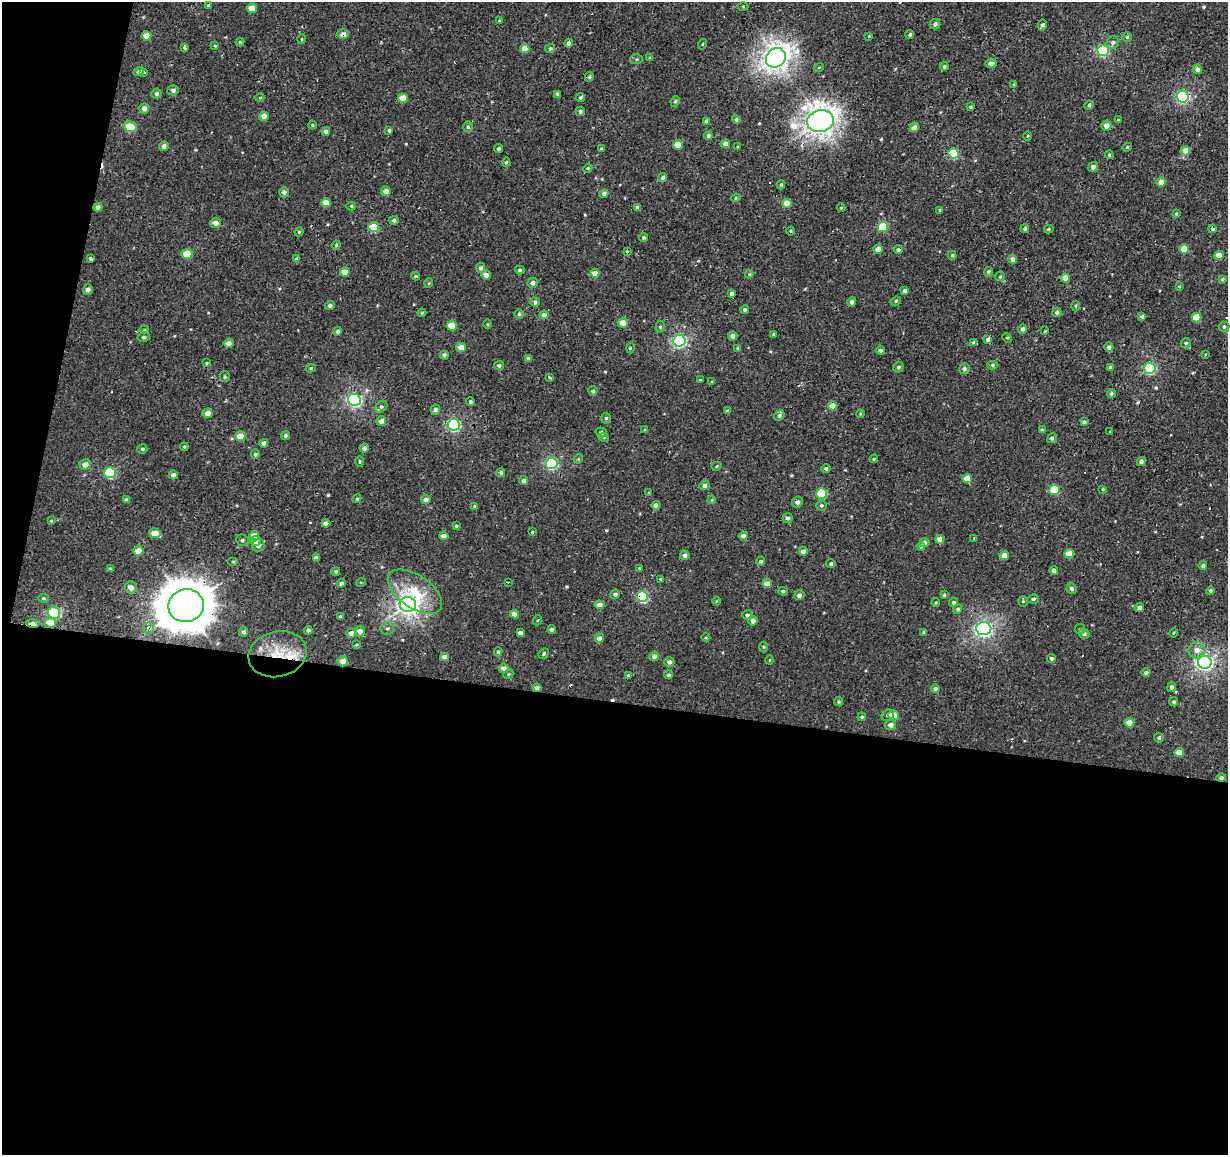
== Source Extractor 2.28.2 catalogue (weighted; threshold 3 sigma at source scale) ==
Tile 13 of 4 x 4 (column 1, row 4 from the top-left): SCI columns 4-1229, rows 282-1434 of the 4908 x 5112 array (HDU 1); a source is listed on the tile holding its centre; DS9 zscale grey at full resolution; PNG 1230 x 1157 px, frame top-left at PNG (2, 2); each listed source drawn as its Kron ellipse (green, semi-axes under 4 px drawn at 4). Shown black and unused: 42% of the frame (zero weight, under 2 of 3 exposures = <1% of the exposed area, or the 3 px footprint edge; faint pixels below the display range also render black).
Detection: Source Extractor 2.28.2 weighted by HDU 2 'WHT'; one run over the whole footprint, this tile lists its part. Background 0.00309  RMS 0.0034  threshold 0.0154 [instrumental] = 3 sigma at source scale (4.5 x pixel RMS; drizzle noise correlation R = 1.50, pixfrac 1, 0.0396/0.0396 arcsec/px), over >= 5 px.
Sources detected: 348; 9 cosmic-ray / hot-pixel residue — neither listed nor drawn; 2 inside a brighter listed object's ellipse — not listed separately; the other 337 listed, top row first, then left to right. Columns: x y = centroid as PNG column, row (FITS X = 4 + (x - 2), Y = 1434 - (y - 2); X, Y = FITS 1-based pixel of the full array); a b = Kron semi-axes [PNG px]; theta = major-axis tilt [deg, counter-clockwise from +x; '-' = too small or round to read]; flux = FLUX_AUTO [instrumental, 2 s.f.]
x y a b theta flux
209 5 4 4 - 0.74
743 6 5 3 - 0.32
252 8 5 4 - 4.8
499 20 4 3 - 0.32
935 24 5 5 - 0.95
1042 25 5 4 - 0.92
343 34 6 5 - 1.9
910 35 4 4 - 0.59
146 36 5 4 - 4.8
869 36 4 3 - 0.26
1127 37 5 5 - 0.51
302 39 5 3 - 0.29
240 42 4 4 - 0.38
1113 42 6 6 - 1.1
569 43 4 4 - 1
703 44 5 3 - 0.32
215 46 4 3 - 0.28
185 48 3 3 - 0.88
525 49 4 4 - 4.1
550 49 5 4 - 0.72
1103 50 5 5 - 37
650 58 4 4 - 0.49
776 58 10 9 - 260
637 59 6 5 - 0.59
991 63 5 5 - 1.5
944 66 5 4 - 0.58
819 67 5 3 - 0.29
1197 69 5 4 - 1.3
139 72 5 4 - 1.2
144 72 3 3 - 1.2
589 77 5 3 - 0.45
1014 84 4 3 - 0.52
173 90 5 5 - 0.93
156 94 5 5 - 0.82
558 94 3 3 - 0.82
260 97 4 3 - 0.32
1183 97 6 6 - 47
403 98 5 4 - 5.4
580 98 4 3 - 0.59
675 101 5 4 - 0.55
1089 105 5 4 - 0.76
971 107 4 3 - 0.54
144 109 5 5 - 1.8
580 111 5 4 - 0.67
264 116 4 4 - 2.8
736 119 4 4 - 0.72
1118 120 3 3 - 0.31
707 121 4 4 - 1.1
820 121 13 11 14 310
312 125 4 3 - 0.39
1107 125 5 5 - 2.6
130 127 6 5 - 11
468 127 5 5 - 0.59
914 128 4 4 - 2.6
389 130 4 4 - 0.55
326 131 4 4 - 1.5
708 136 4 4 - 0.93
1028 136 5 3 - 0.35
725 144 4 4 - 2.1
678 145 5 4 - 5.3
164 146 5 4 - 1.4
738 147 4 2 - 0.29
1127 147 5 4 - 0.37
499 149 4 4 - 0.68
601 149 4 3 - 0.56
1185 151 5 4 - 3.2
953 153 5 5 - 15
1109 155 4 3 - 0.39
506 162 5 4 - 0.51
1093 167 5 4 - 1.3
588 168 4 3 - 0.34
663 178 5 4 - 0.75
1161 182 5 4 - 2.9
781 185 4 4 - 0.51
386 191 5 5 - 2.4
284 192 5 5 - 1.1
604 194 4 4 - 1.3
736 198 5 4 - 0.45
326 203 5 4 - 4
787 203 5 4 - 4
351 206 5 4 - 0.45
98 207 4 4 - 1.4
638 207 4 4 - 1.4
841 208 4 3 - 0.28
940 210 3 3 - 0.46
1176 214 3 3 - 0.36
394 220 5 4 - 0.78
216 223 5 5 - 2.1
374 227 5 5 - 13
883 227 5 5 - 13
1025 229 4 4 - 0.64
1049 229 5 4 - 0.51
1213 229 4 3 - 0.82
791 231 4 4 - 0.35
299 232 4 4 - 0.41
643 237 5 4 - 0.51
336 245 5 4 - 0.44
878 249 5 4 - 2.6
1184 249 5 4 - 4.7
898 250 4 4 - 0.72
627 251 4 2 - 0.25
187 254 5 5 - 9.4
952 255 4 4 - 0.54
1219 255 4 4 - 3.5
90 259 4 3 - 2.3
296 259 4 4 - 0.78
1013 259 4 4 - 1.8
481 268 5 4 - 1.2
520 270 5 4 - 0.69
345 272 5 4 - 4.6
988 272 5 4 - 0.7
595 273 4 4 - 3.3
749 274 4 3 - 0.43
486 275 5 4 - 1.7
415 276 4 3 - 0.54
1000 277 5 4 - 0.37
1065 278 4 4 - 5
1222 279 4 4 - 0.52
429 283 5 3 - 0.28
533 283 5 5 - 1.2
1179 286 4 3 - 0.36
88 290 5 5 - 1.3
905 291 4 4 - 1.3
731 293 3 3 - 1
896 301 5 4 - 0.43
535 302 5 4 - 1.1
852 302 5 4 - 0.85
330 306 5 4 - 0.81
1076 306 5 3 - 0.35
745 310 4 4 - 0.71
1057 312 4 4 - 1
422 313 4 4 - 0.46
519 314 5 4 - 0.63
544 315 4 4 - 1.5
1142 316 4 4 - 0.81
1196 318 5 5 - 7.9
623 323 5 4 - 4
488 324 5 3 - 0.3
452 326 5 5 - 7.4
660 327 6 4 75 0.56
1224 327 5 5 - 0.83
1022 329 4 4 - 0.96
144 330 5 4 - 0.42
338 331 4 4 - 0.89
1045 331 3 3 - 0.31
773 334 4 4 - 0.42
733 336 4 4 - 1.4
144 337 6 4 15 0.6
1007 338 5 3 - 0.41
988 339 4 3 - 7.2
679 341 6 6 - 60
974 342 3 3 - 12
229 343 5 4 - 1.8
1186 343 5 5 - 0.52
461 347 5 4 - 3.3
1109 347 4 4 - 1.2
630 348 5 3 - 0.44
738 348 4 4 - 0.78
880 350 4 4 - 0.81
1205 354 4 3 - 0.32
444 355 4 4 - 0.94
528 358 4 4 - 1
206 363 3 3 - 0.32
992 365 5 4 - 0.6
499 366 5 4 - 0.73
898 367 5 5 - 0.74
1111 367 4 4 - 0.97
311 368 5 4 - 0.56
1150 368 5 5 - 32
964 369 6 5 - 0.74
225 377 5 5 - 0.56
550 378 4 3 - 0.71
700 379 3 3 - 0.85
712 381 4 2 - 0.32
593 391 5 4 - 0.64
1111 394 4 4 - 0.62
354 400 6 6 - 61
470 401 4 4 - 0.65
833 406 5 4 - 4.1
381 407 7 5 45 0.82
435 410 5 4 - 1
728 411 4 4 - 1.4
208 413 5 4 - 2.4
860 414 4 3 - 0.33
779 416 5 4 - 1
606 418 5 5 - 0.69
381 421 5 4 - 1.6
1084 422 4 4 - 0.84
454 425 6 6 - 46
645 430 3 3 - 0.4
1042 430 4 3 - 0.84
1109 432 3 2 - 0.36
601 433 5 5 - 0.8
240 436 5 5 - 5.4
285 436 4 4 - 0.68
604 438 5 3 - 0.31
1052 438 5 4 - 0.77
264 443 4 4 - 1.4
184 447 4 3 - 0.38
364 448 4 4 - 1
142 449 5 4 - 0.75
255 454 4 4 - 0.76
578 459 5 3 - 0.33
874 459 4 3 - 0.36
360 461 5 4 - 0.45
1141 461 4 4 - 1.3
552 463 6 5 - 38
85 464 6 5 - 2.4
717 466 5 3 - 0.41
826 468 4 4 - 0.85
501 472 4 4 - 0.95
110 473 6 5 - 25
173 475 4 4 - 1.3
967 478 5 4 - 4.8
524 481 4 4 - 1.2
704 485 5 4 - 1.2
1103 489 4 4 - 0.36
1055 490 5 5 - 11
649 493 4 3 - 0.26
822 493 5 5 - 19
357 499 4 4 - 0.36
127 500 4 4 - 1
426 500 5 4 - 1.4
712 500 4 3 - 0.43
797 502 5 5 - 1.2
656 505 4 4 - 1.6
821 505 5 5 - 0.65
475 507 3 3 - 0.72
788 518 5 5 - 0.94
51 521 4 3 - 0.33
326 523 4 4 - 1.5
456 526 4 3 - 0.56
532 532 4 3 - 0.36
155 533 5 5 - 4.1
254 535 5 4 - 2.9
444 536 4 4 - 2.1
743 536 4 4 - 1.6
940 539 4 4 - 3.3
974 539 4 3 - 2.8
242 540 6 5 - 0.8
255 541 5 5 - 4.2
924 543 5 4 - 1.2
259 546 6 6 - 1.4
921 546 4 4 - 0.73
138 551 5 5 - 4.3
803 551 4 4 - 1.8
1069 554 5 4 - 5.4
685 555 5 4 - 1.3
1004 555 4 4 - 2.9
316 558 4 4 - 1.4
233 561 5 3 - 0.37
761 561 5 4 - 0.65
831 564 4 4 - 0.55
1203 566 4 4 - 0.86
110 568 3 3 - 0.28
639 568 3 3 - 0.26
336 571 4 4 - 0.55
1054 571 4 4 - 1.7
660 579 3 3 - 1.2
361 582 5 3 - 0.27
508 582 2 2 - 0.32
341 583 4 4 - 1.1
767 584 4 4 - 3.7
131 587 6 6 - 2.1
1071 589 5 5 - 0.91
783 591 5 4 - 0.71
1210 591 4 4 - 0.62
415 592 31 16 -35 13
615 594 5 4 - 1
799 595 5 4 - 1.1
944 595 3 3 - 0.68
642 597 5 5 - 29
43 598 5 4 - 0.46
1033 599 5 4 - 0.65
716 601 4 3 - 0.26
1023 601 5 4 - 0.52
954 602 4 4 - 0.65
936 603 4 3 - 0.37
408 604 8 7 - 200
599 605 5 4 - 2.1
186 606 18 16 15 1300
1139 607 5 4 - 1.2
958 609 5 4 - 0.67
54 613 6 6 - 38
514 614 4 4 - 2
747 615 5 4 - 0.87
341 616 4 3 - 0.77
538 620 5 3 - 0.31
753 621 5 4 - 1.8
32 623 6 3 -9 3.3
50 623 6 5 - 3.3
149 628 5 5 - 1.5
387 629 7 6 - 0.96
552 629 4 4 - 1.2
984 629 7 6 - 96
1080 629 5 5 - 0.5
308 630 4 4 - 0.86
360 631 5 5 - 2.1
244 632 4 4 - 0.87
924 632 4 3 - 0.67
351 633 5 4 - 1.6
520 633 4 4 - 1.4
1174 633 5 3 - 0.36
1084 634 5 5 - 1
706 637 4 3 - 0.31
599 638 5 4 - 2.5
356 645 4 4 - 0.36
763 647 5 3 - 0.37
1197 650 8 8 - 2.3
498 652 4 4 - 0.52
544 653 6 4 49 0.68
278 654 29 23 14 14
654 656 5 4 - 1.9
444 657 4 4 - 2.1
1051 658 4 4 - 0.63
770 660 4 3 - 0.28
343 661 5 5 - 2.8
669 662 5 4 - 1.2
1205 662 7 6 - 100
504 668 5 5 - 2.1
1146 673 4 4 - 0.9
508 674 5 4 - 0.55
668 675 4 4 - 0.59
629 676 4 4 - 0.59
1172 687 5 4 - 1.1
537 688 4 4 - 1.3
935 689 4 4 - 1
838 702 4 4 - 0.49
1174 702 5 4 - 0.52
888 715 6 5 - 0.93
894 715 5 5 - 6.1
862 717 4 4 - 0.49
1129 723 5 4 - 5.4
890 725 6 5 - 1.8
1159 738 5 4 - 0.69
1179 752 5 4 - 4.8
1221 778 4 4 - 1.1
Overlapping masked pixels (flux is a lower limit): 13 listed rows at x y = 343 34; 1183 97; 90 259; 988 339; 642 597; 186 606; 32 623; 50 623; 149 628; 278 654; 343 661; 537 688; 1221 778